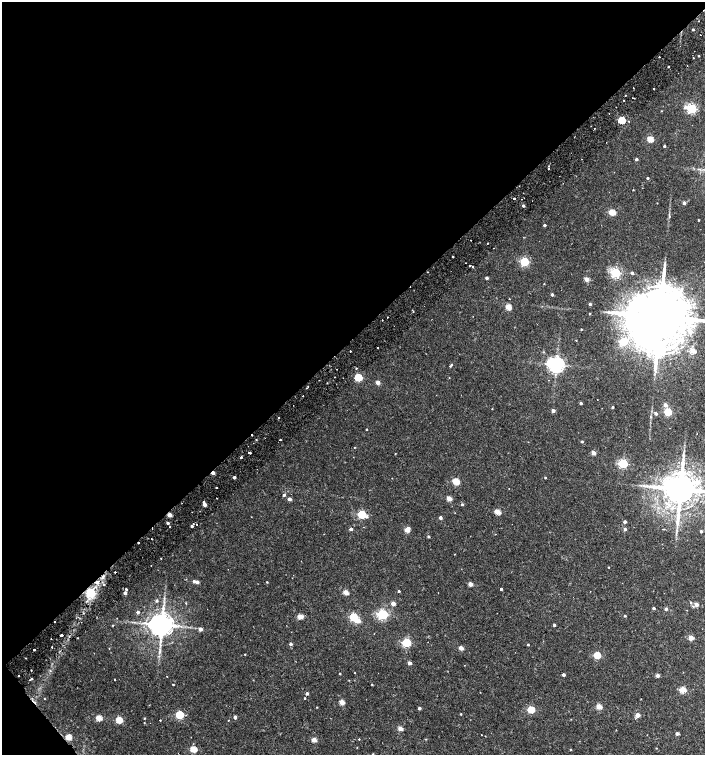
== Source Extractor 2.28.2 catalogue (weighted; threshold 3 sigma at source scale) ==
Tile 5 of 4 x 4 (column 1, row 2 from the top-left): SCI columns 192-1597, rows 3061-4565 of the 6068 x 6115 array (HDU 1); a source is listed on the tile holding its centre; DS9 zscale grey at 2 x 2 block average (1 PNG px = mean of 2 x 2 image px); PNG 707 x 757 px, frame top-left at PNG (2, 2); no overlay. Shown black and unused: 45% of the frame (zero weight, under 2 of 3 exposures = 3% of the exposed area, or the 3 px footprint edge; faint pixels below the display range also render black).
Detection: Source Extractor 2.28.2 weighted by HDU 2 'WHT'; one run over the whole footprint, this tile lists its part. Background 0.0101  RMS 0.0028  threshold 0.0126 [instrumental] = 3 sigma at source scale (4.5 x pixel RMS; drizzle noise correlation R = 1.50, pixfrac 1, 0.0396/0.0396 arcsec/px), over >= 5 px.
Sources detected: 218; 9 cosmic-ray / hot-pixel residue — not listed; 1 inside a brighter listed object's ellipse — not listed separately; the other 208 listed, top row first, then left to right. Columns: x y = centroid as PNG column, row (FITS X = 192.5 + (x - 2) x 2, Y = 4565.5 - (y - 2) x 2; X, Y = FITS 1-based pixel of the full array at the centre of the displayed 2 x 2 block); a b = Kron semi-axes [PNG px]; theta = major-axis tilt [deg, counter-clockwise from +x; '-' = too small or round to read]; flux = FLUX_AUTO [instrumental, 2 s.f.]
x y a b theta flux
693 29 2 2 - 1.1
700 35 2 2 - 0.22
699 56 2 2 - 0.43
659 57 2 2 - 1.4
693 58 2 2 - 0.32
668 67 2 2 - 0.58
653 88 2 2 - 0.74
625 95 2 2 - 0.74
624 101 2 2 - 0.64
685 107 4 3 - 2.2
692 109 3 3 - 77
661 111 2 2 - 0.36
609 114 2 2 - 0.32
622 120 3 3 - 32
629 121 2 2 - 0.34
594 128 2 2 - 2.6
650 139 3 3 - 19
664 146 2 2 - 1.1
636 159 2 2 - 1.9
548 166 2 2 - 0.44
548 169 2 2 - 0.37
648 178 2 2 - 0.92
633 190 2 2 - 0.37
514 199 2 2 - 4.3
521 199 2 2 - 0.34
532 201 2 2 - 0.34
657 203 2 2 - 0.28
684 203 2 2 - 2.4
523 206 2 2 - 1.6
612 212 3 3 - 19
669 217 4 3 - 0.58
698 220 2 2 - 0.57
544 225 2 2 - 1.3
471 240 2 2 - 0.39
487 243 2 2 - 0.76
453 257 2 2 - 1.4
524 262 3 3 - 49
466 263 2 2 - 0.34
470 265 2 2 - 0.35
472 266 2 2 - 0.94
615 273 3 3 - 94
632 273 3 2 - 1.4
487 278 2 2 - 1.8
586 279 3 2 - 7.3
544 284 2 2 - 0.35
552 294 2 2 - 1.8
509 299 2 2 - 0.23
688 301 8 4 -73 2.6
590 304 2 2 - 1.5
508 307 3 3 - 15
413 312 2 2 - 0.4
589 314 3 2 - 0.39
388 317 2 2 - 0.32
660 317 20 13 -51 9900
382 320 2 2 - 0.46
581 329 2 2 - 0.5
576 340 2 2 - 0.33
623 341 3 3 - 37
378 348 2 2 - 1.6
350 351 2 2 - 1.5
693 351 3 2 - 13
451 365 3 3 - 0.54
556 365 5 4 - 320
356 368 3 2 - 0.53
337 369 2 2 - 0.33
335 377 2 2 - 0.36
358 377 3 3 - 34
378 382 3 2 - 5.6
308 386 2 2 - 0.39
303 396 2 2 - 0.85
597 400 2 2 - 0.2
581 403 2 2 - 1.5
665 405 3 3 - 3.7
612 407 2 2 - 0.89
492 409 2 2 - 0.22
553 411 2 2 - 3.3
668 412 3 3 - 33
656 413 3 2 - 1.6
279 417 2 2 - 1.3
650 417 3 2 - 0.44
366 429 2 2 - 0.52
256 439 2 2 - 0.46
280 440 2 2 - 0.89
582 441 2 2 - 0.96
354 447 2 2 - 0.31
250 453 3 2 - 2.5
593 453 3 2 - 4.7
395 454 2 2 - 0.36
241 457 2 2 - 1.9
623 463 3 3 - 63
213 473 2 2 - 4.7
234 477 2 2 - 2.2
545 478 2 2 - 0.58
456 481 3 3 - 23
697 482 5 4 - 5.3
646 486 6 2 -11 1.2
216 487 2 2 - 1.1
680 489 8 7 - 2000
284 495 3 3 - 1.1
449 498 3 2 - 9.6
289 499 2 2 - 3.8
203 502 2 2 - 2.2
204 504 3 2 - 4.8
462 504 3 2 - 0.95
498 512 3 3 - 14
362 514 4 3 - 49
169 515 3 2 - 6.7
440 518 2 2 - 2
625 522 2 2 - 2.2
168 523 3 2 - 1.4
512 524 2 2 - 0.2
192 526 2 2 - 1.4
170 527 2 2 - 0.66
351 529 2 2 - 2.4
625 529 3 3 - 1.7
407 530 4 3 - 11
701 531 2 2 - 1.5
324 534 2 2 - 0.24
428 536 2 2 - 1.3
152 539 2 2 - 0.69
454 554 2 2 - 0.21
151 565 2 2 - 0.32
609 567 2 2 - 0.4
115 572 2 2 - 0.84
103 576 7 3 64 1.8
194 581 2 2 - 1.9
97 582 4 3 - 2.4
197 582 3 2 - 3.1
267 582 2 2 - 0.5
470 584 3 2 - 6.4
126 589 2 2 - 1.9
501 589 2 2 - 1.2
399 591 2 2 - 0.89
345 592 3 2 - 11
90 593 4 3 - 71
125 593 2 2 - 2.6
156 601 3 3 - 1.2
691 602 3 3 - 0.57
186 603 3 2 - 0.41
393 603 2 2 - 5.6
696 604 2 2 - 5.4
692 606 3 3 - 0.69
653 608 2 2 - 1.4
666 609 3 2 - 1.5
137 612 3 3 - 1.5
383 614 4 3 - 85
625 616 2 2 - 0.91
300 617 3 3 - 11
353 617 3 3 - 37
357 620 3 3 - 10
112 625 2 2 - 0.4
161 625 6 6 - 950
554 625 2 2 - 1.5
200 629 3 3 - 3.1
374 634 2 2 - 0.19
61 635 2 2 - 3.1
691 637 3 3 - 12
406 642 3 3 - 53
428 642 2 2 - 0.18
290 644 2 2 - 1.9
528 645 2 2 - 0.66
52 647 2 2 - 1.1
461 648 2 2 - 7.3
34 650 2 2 - 4.5
245 654 2 2 - 0.41
597 655 3 3 - 25
25 658 2 2 - 0.34
409 663 2 2 - 3.4
31 670 2 2 - 0.48
340 674 2 2 - 0.48
563 675 2 2 - 2.3
658 675 2 2 - 3.6
31 679 3 3 - 0.9
115 679 2 2 - 0.31
173 684 2 2 - 0.5
372 684 2 2 - 0.48
682 689 3 3 - 18
307 693 2 2 - 1.8
304 698 2 2 - 0.52
44 699 2 2 - 0.37
641 699 2 2 - 0.23
342 702 3 2 - 11
599 706 3 3 - 15
317 707 2 2 - 0.4
419 708 2 2 - 2.2
531 709 3 3 - 29
461 714 2 2 - 0.46
179 715 3 3 - 37
637 715 2 2 - 7.6
235 717 3 2 - 2.4
99 718 3 3 - 14
144 718 2 2 - 0.48
119 720 3 3 - 24
160 720 2 2 - 0.97
228 720 2 2 - 0.26
144 723 2 2 - 0.32
400 728 3 2 - 7.4
616 730 2 2 - 0.29
677 734 3 3 - 1.8
482 735 2 2 - 0.56
68 737 3 3 - 14
359 739 2 2 - 1.1
426 739 3 2 - 0.39
314 740 3 3 - 9.5
656 748 2 2 - 0.35
193 749 3 3 - 20
571 749 3 2 - 0.37
373 754 2 2 - 0.38
Overlapping masked pixels (flux is a lower limit): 5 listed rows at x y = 213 473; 169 515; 103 576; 97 582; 90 593
Isophote crosses this tile's border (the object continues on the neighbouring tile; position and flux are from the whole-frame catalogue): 3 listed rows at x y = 660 317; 680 489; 373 754
Diffuse or blended objects may show on this block-average render without a row.